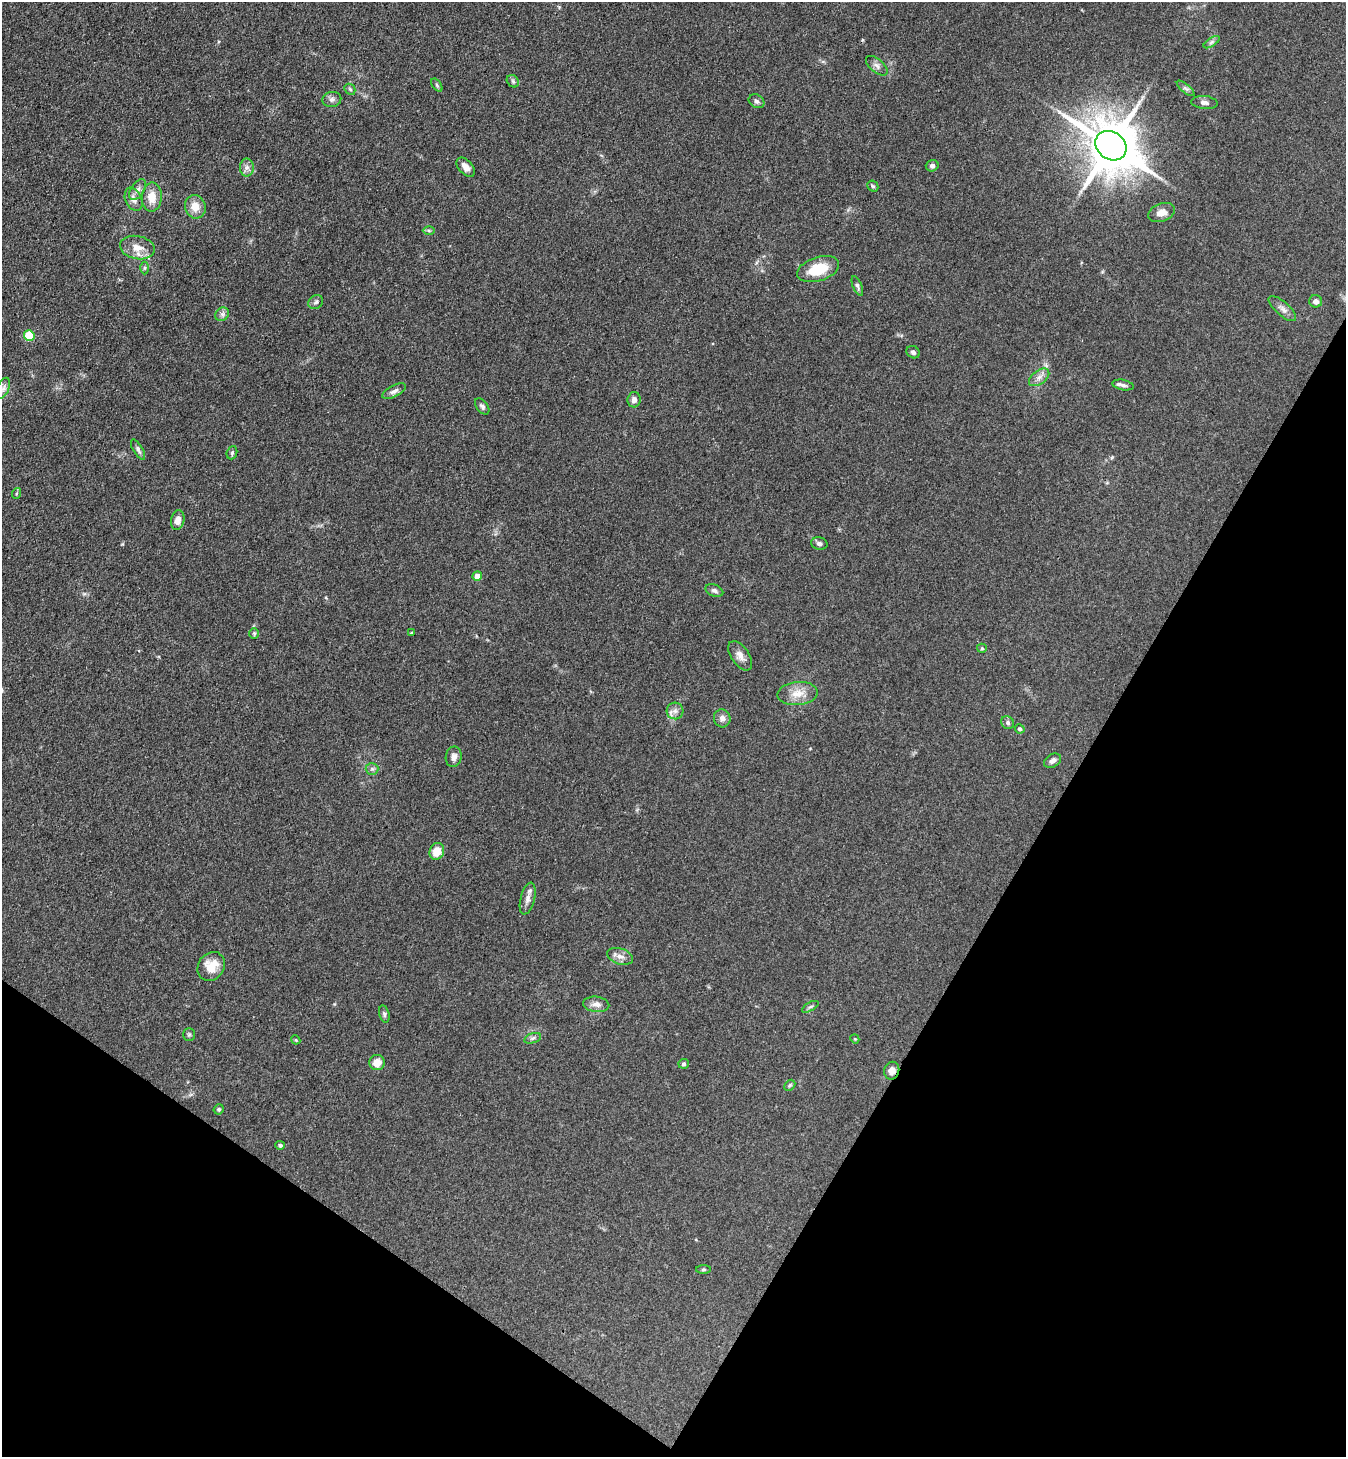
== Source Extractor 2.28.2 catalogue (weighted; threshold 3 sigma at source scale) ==
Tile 15 of 4 x 4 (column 3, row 4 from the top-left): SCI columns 2887-4230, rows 35-1489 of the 5911 x 5888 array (HDU 1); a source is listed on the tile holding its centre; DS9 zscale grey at full resolution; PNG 1348 x 1459 px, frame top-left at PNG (2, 2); each listed source drawn as its Kron ellipse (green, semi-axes under 4 px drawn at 4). Shown black and unused: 28% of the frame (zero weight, under 3 of 4 exposures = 5% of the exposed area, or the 3 px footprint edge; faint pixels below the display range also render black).
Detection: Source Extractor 2.28.2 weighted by HDU 2 'WHT'; one run over the whole footprint, this tile lists its part. Background 0.176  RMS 0.0084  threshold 0.038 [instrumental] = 3 sigma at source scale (4.5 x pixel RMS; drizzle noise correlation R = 1.50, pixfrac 1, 0.05/0.05 arcsec/px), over >= 5 px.
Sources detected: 73; all 73 listed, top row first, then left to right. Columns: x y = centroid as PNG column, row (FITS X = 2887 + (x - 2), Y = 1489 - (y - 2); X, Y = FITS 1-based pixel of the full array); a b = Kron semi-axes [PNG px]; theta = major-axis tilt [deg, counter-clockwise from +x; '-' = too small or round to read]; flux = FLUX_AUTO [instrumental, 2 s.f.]
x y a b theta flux
1211 42 9 4 32 1.9
877 66 13 6 -40 3.8
513 81 7 5 -47 1.6
437 85 7 4 -53 1.3
1186 88 11 4 -39 2.1
350 89 6 5 - 1.5
332 99 9 7 12 3.1
756 101 8 6 -31 2.2
1204 102 13 6 -6 3.4
1111 146 16 13 -37 4800
932 166 6 5 - 2.4
247 167 9 7 90 3.7
466 167 11 7 -48 5.8
873 186 6 5 - 1.3
137 190 12 6 57 3.8
152 197 14 10 88 12
134 199 12 8 -66 5.2
195 207 12 10 -71 11
1161 213 14 9 20 7.2
429 231 6 4 -1 1.3
137 247 17 11 -11 11
145 268 6 4 89 1.4
818 269 22 12 18 26
857 286 10 4 -67 2.1
1316 301 6 6 - 3.5
316 302 8 6 35 2.3
1282 309 17 7 -41 4.7
222 314 7 6 - 2.5
29 335 5 5 - 40
913 352 7 6 - 2.3
1039 377 11 6 37 4.5
1123 385 11 5 -10 2.5
3 388 11 5 66 3.6
394 391 13 6 28 3.4
634 400 7 6 - 3.7
482 406 9 5 -52 2.2
138 450 11 4 -59 2.3
232 453 7 5 69 1.4
17 493 5 3 - 1.1
178 520 10 6 77 6.2
819 544 8 6 -14 2.6
477 576 5 5 - 8.1
714 591 9 6 -21 2.7
254 633 5 4 - 1.1
411 633 3 3 - 0.84
982 648 5 4 - 1.1
740 656 17 9 -56 5.9
798 694 20 11 5 12
675 711 8 8 - 4.1
722 718 9 8 - 4.2
1008 723 7 6 - 2.2
1020 729 5 4 - 1.7
454 757 10 8 79 4.1
1053 761 9 6 32 3.3
372 769 6 6 - 2.1
437 851 8 7 - 12
528 899 16 7 75 5.2
620 956 13 8 -18 5.3
211 966 15 13 54 15
596 1004 13 7 -6 5.4
810 1007 9 4 30 1.8
384 1014 9 5 -77 1.8
189 1035 6 5 - 1.4
533 1038 9 5 19 2
855 1039 4 3 - 0.71
296 1040 5 3 - 0.74
377 1063 8 7 - 9.9
684 1064 5 5 - 1.7
892 1071 9 7 76 6
790 1085 6 4 45 1.2
219 1109 5 5 - 1.4
280 1145 5 4 - 1.5
704 1269 7 4 0 1.2
Overlapping masked pixels (flux is a lower limit): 1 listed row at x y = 892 1071